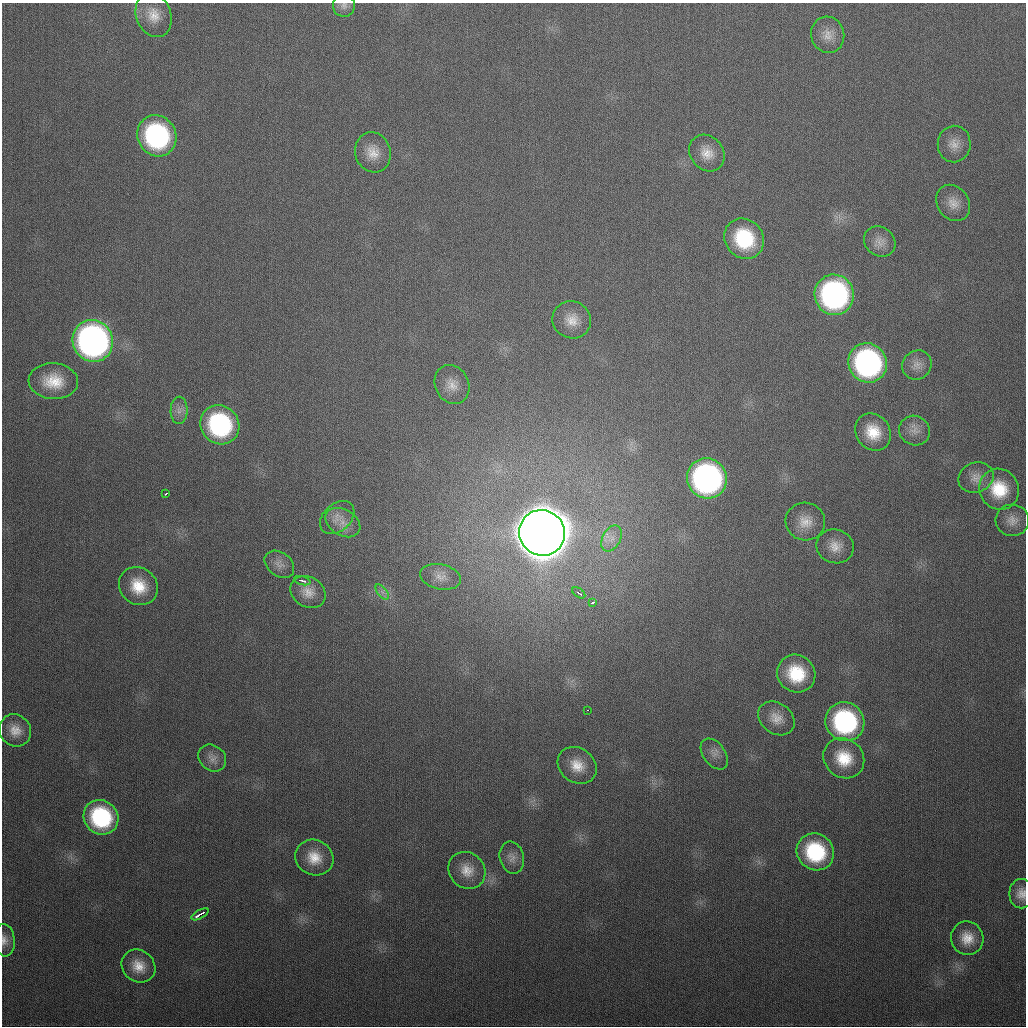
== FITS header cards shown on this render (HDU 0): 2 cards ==
NAXIS1  =                 1024
NAXIS2  =                 1024

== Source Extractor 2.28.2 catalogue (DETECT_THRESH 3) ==
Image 1024 x 1024 px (HDU 0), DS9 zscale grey, 1 PNG px = 1 image px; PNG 1028 x 1028 px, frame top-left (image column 1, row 1024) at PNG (2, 3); each listed source drawn as its Kron ellipse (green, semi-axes under 4 px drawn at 4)
Background 337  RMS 13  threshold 38.4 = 3 sigma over >= 5 px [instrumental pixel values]
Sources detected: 59; all 59 listed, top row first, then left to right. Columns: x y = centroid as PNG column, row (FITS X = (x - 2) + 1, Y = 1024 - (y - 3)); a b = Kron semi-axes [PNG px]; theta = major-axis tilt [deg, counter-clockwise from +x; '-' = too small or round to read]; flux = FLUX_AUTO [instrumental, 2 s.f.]
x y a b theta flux
344 5 11 11 - 5.1e+03
154 15 23 17 -69 1.7e+04
828 35 18 16 -73 1.2e+04
157 136 21 19 -62 1.5e+05
954 144 18 16 82 1.2e+04
373 152 20 17 -74 1.6e+04
707 153 19 16 -50 1.4e+04
953 203 19 15 -54 1.2e+04
744 239 21 19 -51 6.1e+04
880 242 17 14 -37 9.1e+03
834 295 20 19 - 2.4e+05
572 320 19 18 - 1.5e+04
93 341 21 20 - 4.3e+05
868 363 20 19 - 2.3e+05
917 365 15 14 - 9.1e+03
53 381 25 18 -4 2.7e+04
452 384 20 17 -64 1.3e+04
179 410 13 8 89 6.3e+03
220 425 20 18 -47 1.2e+05
915 431 16 14 -30 9.4e+03
873 432 19 17 -52 2.5e+04
707 478 20 19 - 3.1e+05
976 478 18 15 21 1.0e+04
999 489 21 19 -61 3.4e+04
166 494 3 3 - 2.4e+03
337 518 19 13 42 1.1e+04
1012 520 17 15 -5 9.6e+03
805 522 20 19 - 1.6e+04
343 523 19 13 -31 1.2e+04
542 533 23 22 - 6.5e+06
611 538 14 9 63 8.2e+03
835 546 19 17 -18 1.4e+04
279 564 16 12 -37 7.0e+03
440 577 21 12 -12 1.0e+04
302 581 8 3 -15 4.7e+03
138 586 20 18 -38 2.7e+04
308 592 18 15 -33 1.2e+04
382 592 9 4 -53 3.2e+03
579 593 7 3 -36 3.2e+03
592 602 4 3 - 3.9e+03
796 674 19 18 - 4.3e+04
588 710 3 2 - 2.6e+03
776 718 20 15 -37 1.3e+04
845 722 20 19 - 1.4e+05
15 730 17 15 -49 1.3e+04
714 754 17 11 -53 6.9e+03
212 758 15 12 -39 7.1e+03
844 758 21 19 -40 3.0e+04
577 765 21 17 -36 1.9e+04
101 817 18 16 -43 8.5e+04
815 852 19 18 - 7.1e+04
512 857 16 12 -77 7.1e+03
314 858 19 17 -28 2.0e+04
467 870 19 17 -44 1.6e+04
1021 894 14 12 90 9.0e+03
200 914 9 3 29 8.3e+03
967 938 17 16 - 1.6e+04
4 940 16 10 -84 7.3e+03
138 966 18 15 -41 1.6e+04
At the frame edge (FLAGS 8, measured only in part): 3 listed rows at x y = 344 5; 1021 894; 4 940